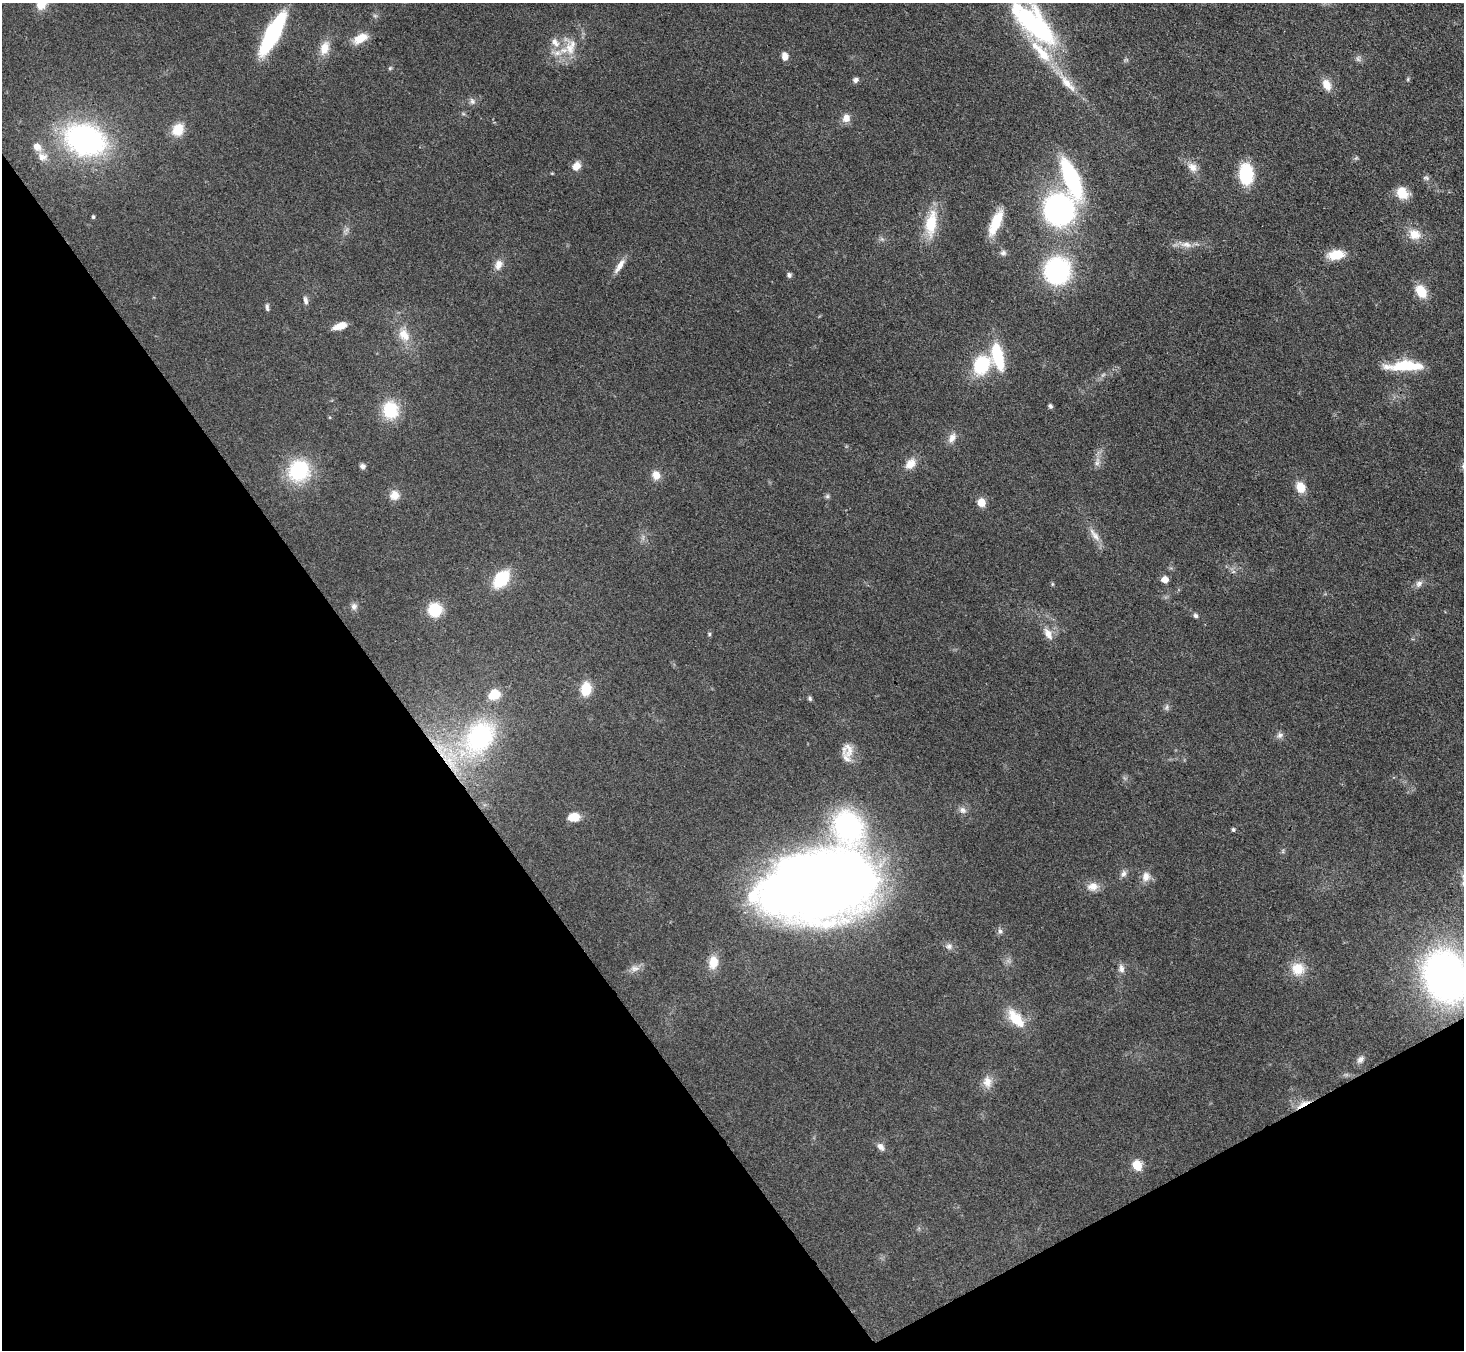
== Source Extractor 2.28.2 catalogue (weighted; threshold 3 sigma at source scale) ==
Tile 14 of 4 x 4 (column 2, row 4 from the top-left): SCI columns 1464-2925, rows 297-1644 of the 5852 x 5845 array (HDU 1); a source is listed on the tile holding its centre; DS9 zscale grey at full resolution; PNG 1466 x 1352 px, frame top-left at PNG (2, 3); no overlay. Shown black and unused: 32% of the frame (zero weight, under 3 of 4 exposures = <1% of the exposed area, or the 3 px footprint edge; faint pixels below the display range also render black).
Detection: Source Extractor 2.28.2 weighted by HDU 2 'WHT'; one run over the whole footprint, this tile lists its part. Background 0.0759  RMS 0.0066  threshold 0.0299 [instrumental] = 3 sigma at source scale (4.5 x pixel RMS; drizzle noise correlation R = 1.50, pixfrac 1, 0.05/0.05 arcsec/px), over >= 5 px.
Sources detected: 111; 6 too faint to see at this stretch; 1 inside a brighter object's white glare — not listed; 6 inside a brighter listed object's ellipse — not listed separately; the other 98 listed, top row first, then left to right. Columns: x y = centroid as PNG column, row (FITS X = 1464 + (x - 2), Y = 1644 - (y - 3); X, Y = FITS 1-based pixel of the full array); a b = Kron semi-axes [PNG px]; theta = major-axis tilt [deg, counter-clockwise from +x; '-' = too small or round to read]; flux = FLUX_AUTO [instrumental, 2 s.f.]
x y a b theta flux
41 4 14 11 52 9.3
1035 25 66 25 -45 110
272 34 31 10 62 110
360 38 18 9 29 11
555 42 16 9 -56 5.9
325 48 20 12 72 9.6
570 49 26 12 -77 12
557 53 19 8 -4 7.1
785 56 8 6 -79 4.9
390 68 7 4 45 0.96
1408 79 6 4 72 0.84
855 80 7 6 - 2.2
1067 83 38 11 -50 16
1327 85 14 9 -67 7.7
472 101 10 7 -63 2.4
846 118 11 10 - 5.3
178 130 15 12 55 13
85 140 33 24 -20 170
42 157 13 11 -10 5.6
1356 158 7 4 44 1.1
577 166 9 7 51 7.1
1192 167 15 11 -45 6.2
1246 174 16 11 -87 44
1071 178 35 12 -67 97
1426 178 9 5 -15 1.7
1402 193 15 12 -39 11
1059 210 28 27 - 150
93 217 4 3 - 0.99
931 223 37 15 82 23
995 223 28 10 67 20
346 230 8 4 37 1.7
1414 234 17 13 -20 11
882 239 6 5 - 1.4
1186 244 18 8 -7 5.9
1003 253 9 8 - 2.2
1336 255 18 10 8 14
498 265 14 10 68 5.5
620 266 23 7 56 6
1057 271 21 20 - 110
789 275 5 5 - 2.1
1421 291 11 8 -60 18
305 300 12 6 -78 2.5
267 307 11 5 -89 1.8
340 326 13 6 18 8.4
404 335 20 14 -58 11
998 356 29 11 -76 36
982 365 16 13 59 42
1404 366 46 12 2 26
1050 406 5 4 - 1.8
390 410 19 17 -89 26
952 438 15 9 59 4.8
1097 462 14 7 77 4.2
910 464 15 11 47 7.7
362 466 7 6 - 2.1
299 471 20 18 49 55
656 475 11 10 - 6.3
1300 487 11 9 -66 11
394 495 11 11 - 7.2
827 496 7 5 45 1.3
981 503 5 5 - 21
1094 535 24 8 -53 6.4
501 579 16 11 51 36
1165 579 5 5 - 7.3
1052 584 5 4 - 0.79
1419 584 11 8 45 3.1
354 606 9 8 - 2.8
435 610 11 11 - 25
1195 616 6 5 - 1.8
709 634 5 5 - 0.97
1048 634 16 9 -60 6.5
586 689 16 11 80 14
494 694 13 10 22 13
810 699 6 5 - 1.2
1166 708 9 5 83 1.8
1280 735 10 8 32 2.7
479 737 43 28 51 110
848 750 20 15 85 8.3
963 810 10 8 -36 3.3
574 817 10 8 3 13
848 826 41 29 -75 120
1233 830 4 4 - 1.3
1123 874 10 7 71 2.8
1146 877 14 11 84 5.9
813 886 86 57 2 1000
1093 886 16 12 4 6.8
1000 931 9 6 -80 1.9
949 946 10 8 -11 2.9
713 962 17 11 82 11
635 968 14 8 -2 4.2
1121 969 13 8 -81 3.7
1298 969 16 15 - 14
1445 976 38 30 -71 330
1016 1018 30 14 -50 17
1360 1059 12 8 47 3.3
987 1082 17 12 -85 7.3
1303 1104 21 6 29 6.6
881 1147 10 7 -52 3.7
1137 1165 6 5 - 36
Overlapping masked pixels (flux is a lower limit): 2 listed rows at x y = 1360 1059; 1303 1104
Isophote crosses this tile's border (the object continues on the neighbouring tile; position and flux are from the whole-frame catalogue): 3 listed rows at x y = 41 4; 1035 25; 1445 976